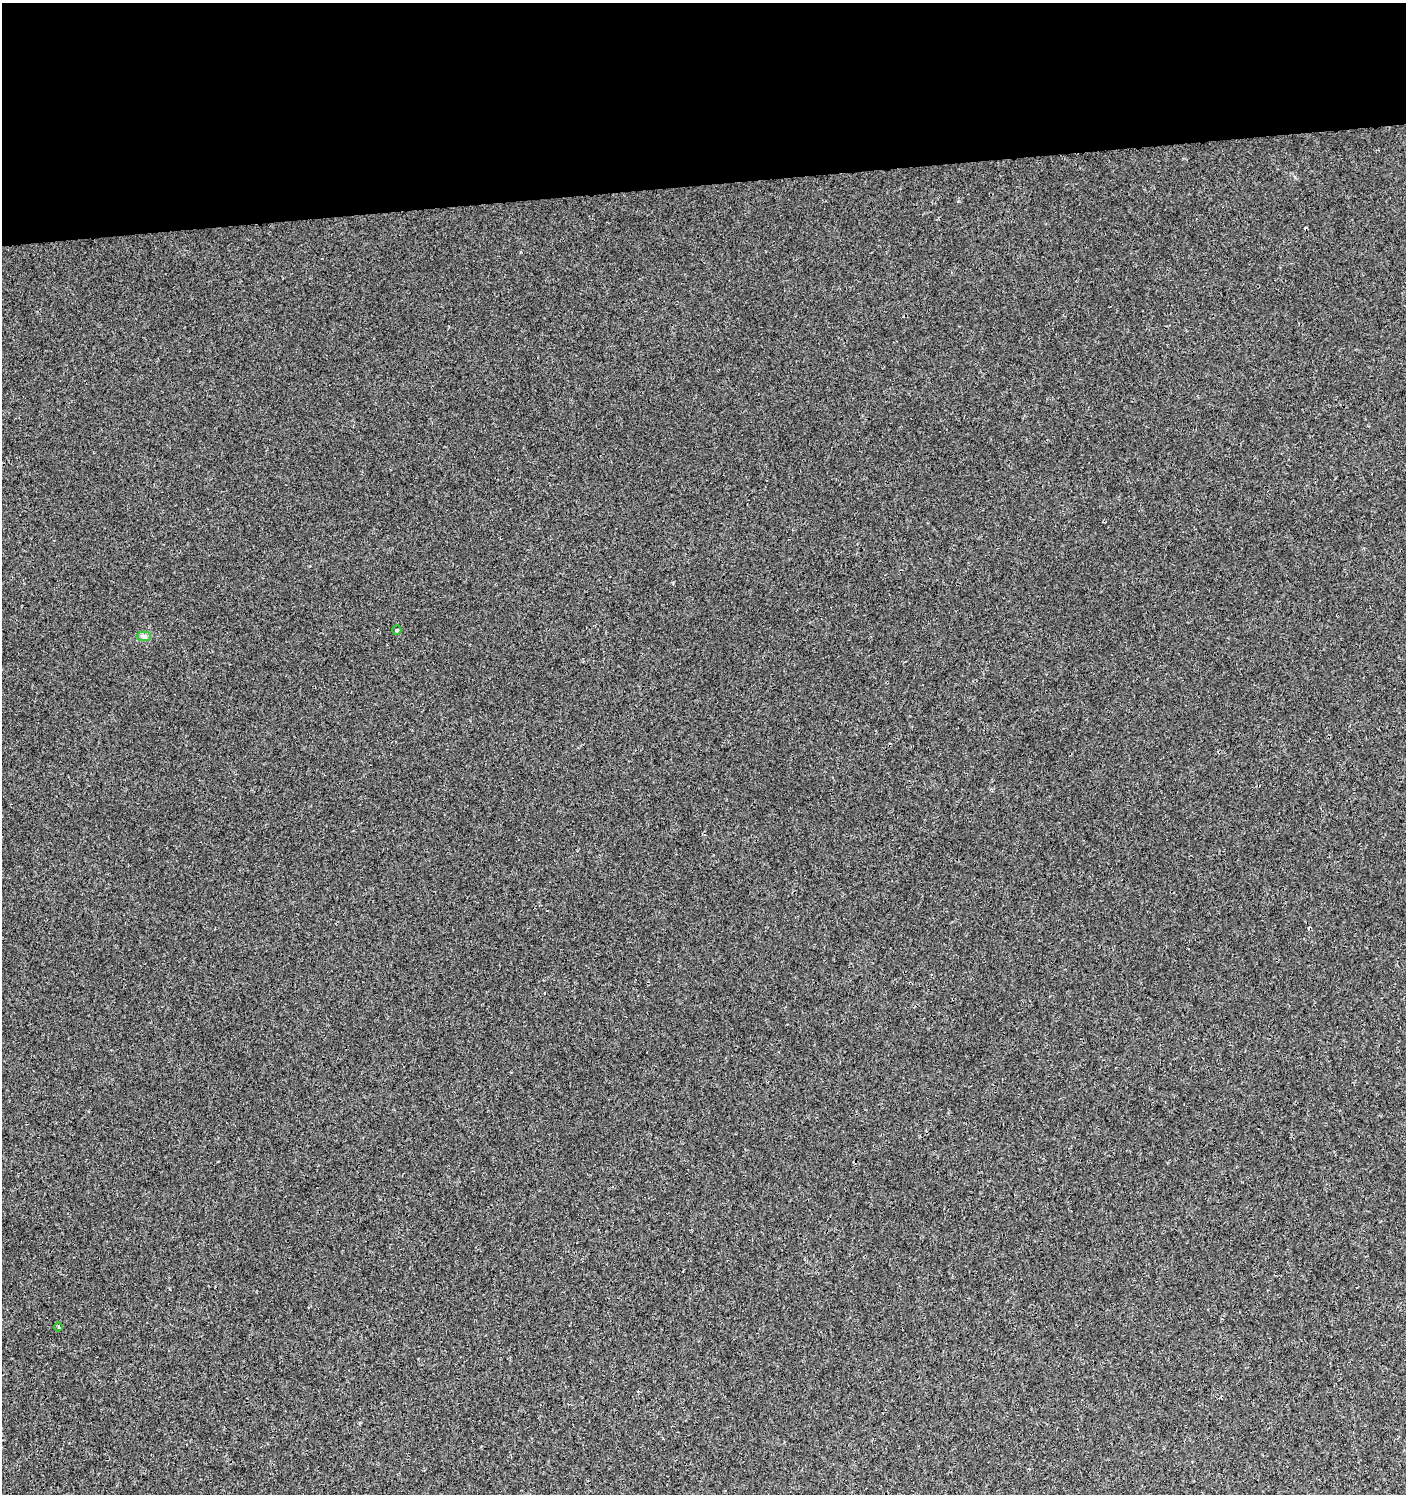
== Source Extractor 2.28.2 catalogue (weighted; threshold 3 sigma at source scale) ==
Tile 2 of 3 x 3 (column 2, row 1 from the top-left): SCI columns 1412-2815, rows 3029-4520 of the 4271 x 4564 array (HDU 1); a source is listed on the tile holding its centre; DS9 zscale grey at full resolution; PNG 1408 x 1496 px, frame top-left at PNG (2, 3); each listed source drawn as its Kron ellipse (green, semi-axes under 4 px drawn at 4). Shown black and unused: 12% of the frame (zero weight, under 3 of 4 exposures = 4% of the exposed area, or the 3 px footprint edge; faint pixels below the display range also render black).
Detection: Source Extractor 2.28.2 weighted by HDU 2 'WHT'; one run over the whole footprint, this tile lists its part. Background 0.00163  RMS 0.0022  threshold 0.00983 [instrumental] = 3 sigma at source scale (4.5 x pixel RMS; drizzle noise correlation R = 1.50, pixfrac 1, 0.0396/0.0396 arcsec/px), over >= 5 px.
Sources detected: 5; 2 cosmic-ray / hot-pixel residue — neither listed nor drawn; the other 3 listed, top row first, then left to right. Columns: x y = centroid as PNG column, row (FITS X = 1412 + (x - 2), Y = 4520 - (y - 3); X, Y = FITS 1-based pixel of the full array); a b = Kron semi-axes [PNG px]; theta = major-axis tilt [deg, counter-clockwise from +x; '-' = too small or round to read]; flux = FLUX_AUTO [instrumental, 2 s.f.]
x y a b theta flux
397 630 5 4 - 0.35
144 636 7 4 -1 0.51
58 1327 4 3 - 0.22